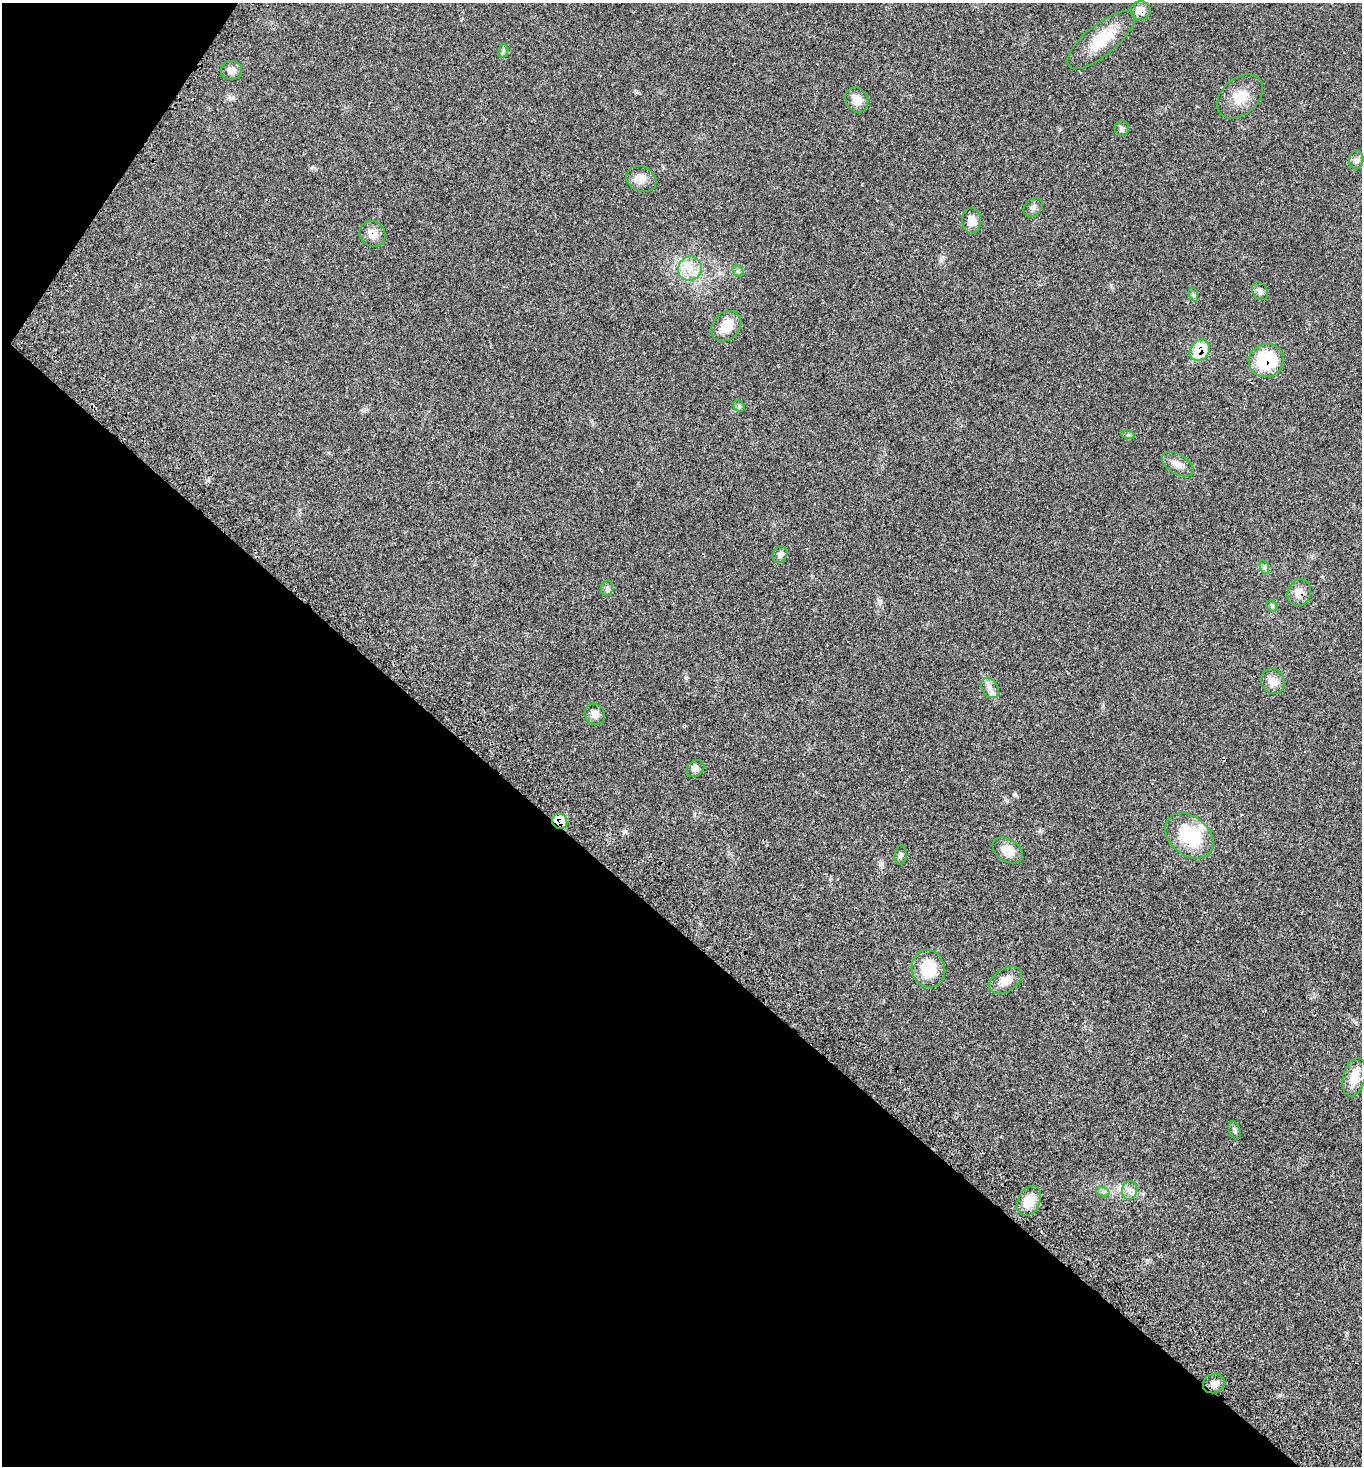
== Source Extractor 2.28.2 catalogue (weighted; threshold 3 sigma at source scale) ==
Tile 9 of 4 x 4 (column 1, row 3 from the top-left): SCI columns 388-1747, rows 1576-3039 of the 6077 x 6080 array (HDU 1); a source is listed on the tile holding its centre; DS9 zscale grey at full resolution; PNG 1364 x 1468 px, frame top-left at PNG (2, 3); each listed source drawn as its Kron ellipse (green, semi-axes under 4 px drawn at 4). Shown black and unused: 39% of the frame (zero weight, under 3 of 4 exposures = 8% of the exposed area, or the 3 px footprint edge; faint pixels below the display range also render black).
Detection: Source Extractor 2.28.2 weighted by HDU 2 'WHT'; one run over the whole footprint, this tile lists its part. Background 0.0205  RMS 0.0034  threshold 0.0152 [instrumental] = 3 sigma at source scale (4.5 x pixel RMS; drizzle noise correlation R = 1.50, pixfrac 1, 0.05/0.05 arcsec/px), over >= 5 px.
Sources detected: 44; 1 inside a brighter listed object's ellipse — not listed separately; the other 43 listed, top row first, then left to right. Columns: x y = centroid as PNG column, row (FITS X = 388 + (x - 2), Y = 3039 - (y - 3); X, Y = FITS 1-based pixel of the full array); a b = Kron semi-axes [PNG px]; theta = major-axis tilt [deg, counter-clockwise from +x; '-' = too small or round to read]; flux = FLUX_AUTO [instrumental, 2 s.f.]
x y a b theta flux
1141 11 10 9 - 2.4
1101 40 42 15 39 10
503 51 7 5 78 0.61
231 70 10 9 - 2
1240 96 26 18 41 6.7
857 100 13 11 -61 3.5
1122 129 7 7 - 0.82
1356 160 9 7 79 1.1
641 179 15 12 -26 2.9
1033 207 11 8 45 1.4
972 221 13 9 -89 3.3
372 234 14 12 -45 3.1
690 269 12 11 - 4.3
738 271 6 5 - 0.55
1260 291 9 7 -56 1.1
1194 295 7 4 -71 0.54
726 326 17 13 47 5.4
1200 350 11 9 52 11
1266 360 17 16 - 18
739 406 6 5 - 0.59
1128 435 7 4 -18 0.6
1178 464 17 9 -31 2.5
780 554 8 7 - 1.2
1264 567 7 4 -72 0.63
607 588 8 6 81 0.85
1299 593 14 11 66 3
1272 606 6 5 - 0.48
1273 681 13 11 -59 3.1
990 688 11 8 -58 1.9
595 714 11 10 - 2.2
695 769 10 7 34 1.6
560 821 8 7 - 11
1189 836 27 19 -40 17
1008 850 16 11 -33 4.5
901 855 10 6 80 0.85
928 969 19 16 -76 12
1006 980 18 11 32 4
1354 1077 20 11 76 5.2
1235 1130 10 5 -69 0.78
1130 1190 9 7 79 1.6
1103 1192 7 4 -19 0.77
1029 1201 15 11 65 6.4
1214 1383 11 9 25 1.8
Overlapping masked pixels (flux is a lower limit): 7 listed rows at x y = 1141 11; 372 234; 1200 350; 1266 360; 1299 593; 560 821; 1189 836
Unlisted compact peaks at least as high as the median listed source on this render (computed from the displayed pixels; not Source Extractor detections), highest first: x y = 1280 1395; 686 678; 880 601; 233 98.